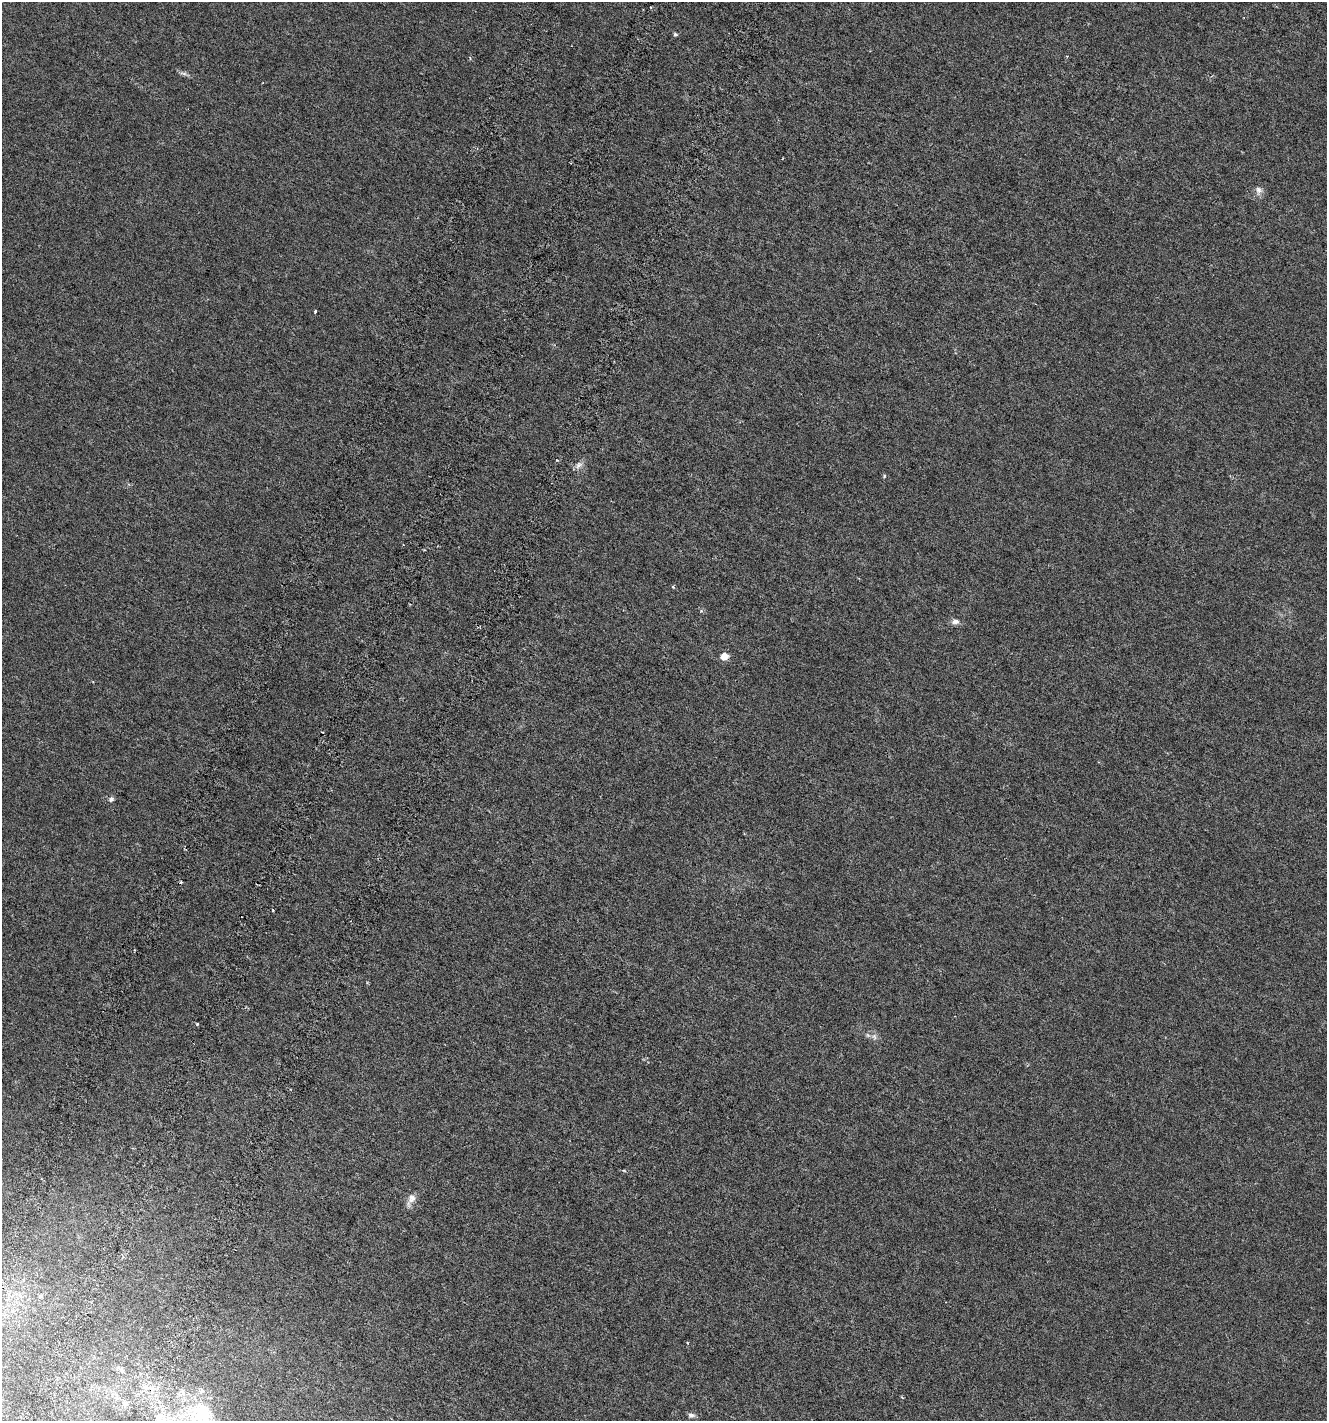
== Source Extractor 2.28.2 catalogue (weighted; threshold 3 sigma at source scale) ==
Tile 7 of 4 x 4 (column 3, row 2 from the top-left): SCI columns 2968-4292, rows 2921-4339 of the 5999 x 5830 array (HDU 1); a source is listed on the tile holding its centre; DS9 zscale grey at full resolution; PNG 1329 x 1423 px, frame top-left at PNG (2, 2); no overlay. Shown black and unused: <1% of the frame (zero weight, under 3 of 6 exposures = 6% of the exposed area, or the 3 px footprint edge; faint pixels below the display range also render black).
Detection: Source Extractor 2.28.2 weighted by HDU 2 'WHT'; one run over the whole footprint, this tile lists its part. Background 0.00157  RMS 0.0016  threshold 0.00641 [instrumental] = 3 sigma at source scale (4.09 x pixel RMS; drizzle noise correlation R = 1.36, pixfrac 0.8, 0.0396/0.0396 arcsec/px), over >= 5 px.
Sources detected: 25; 1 inside a brighter object's white glare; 2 cosmic-ray / hot-pixel residue — not listed; the other 22 listed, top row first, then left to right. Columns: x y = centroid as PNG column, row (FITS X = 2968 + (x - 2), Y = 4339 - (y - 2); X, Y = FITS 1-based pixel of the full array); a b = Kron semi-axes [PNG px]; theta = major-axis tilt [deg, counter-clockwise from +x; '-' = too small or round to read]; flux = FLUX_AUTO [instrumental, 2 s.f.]
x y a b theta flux
675 35 4 4 - 0.37
184 73 7 4 -19 0.32
1259 190 12 9 -78 0.69
315 312 3 3 - 0.27
579 465 12 6 33 0.6
884 476 5 4 - 0.15
673 587 5 4 - 0.17
955 622 9 7 -9 0.62
725 656 5 5 - 2.3
111 799 8 6 39 0.34
181 882 4 4 - 0.17
273 910 3 3 - 0.13
197 1024 4 3 - 0.12
874 1036 9 8 - 0.55
411 1199 18 8 61 0.95
40 1296 8 4 22 0.22
122 1371 8 4 -59 0.27
147 1388 7 4 -1 0.45
125 1404 9 8 - 0.48
204 1412 34 22 -49 6.5
691 1415 8 6 -5 0.45
164 1420 10 4 84 0.48
Isophote crosses this tile's border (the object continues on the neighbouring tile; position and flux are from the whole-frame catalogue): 2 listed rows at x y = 204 1412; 164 1420